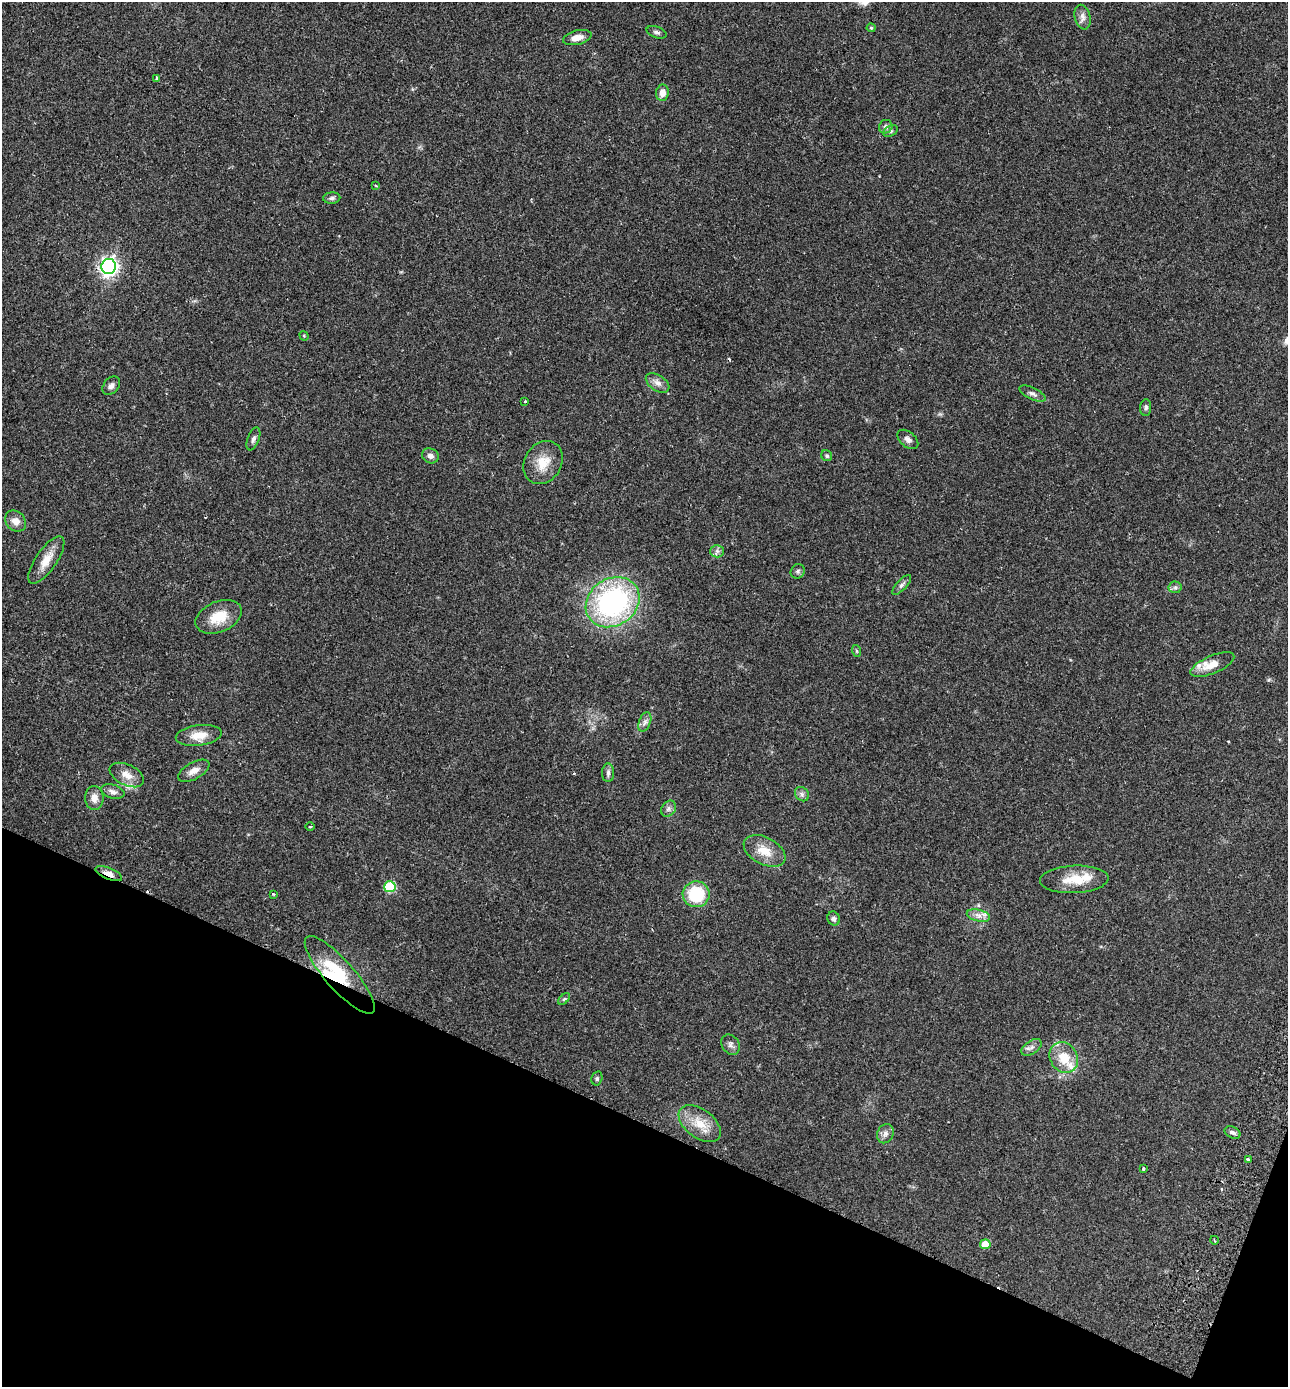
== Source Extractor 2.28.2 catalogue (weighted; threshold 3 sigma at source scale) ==
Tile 15 of 4 x 4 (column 3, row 4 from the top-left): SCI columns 2767-4052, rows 30-1414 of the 5665 x 5596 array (HDU 1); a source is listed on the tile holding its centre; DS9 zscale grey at full resolution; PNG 1290 x 1389 px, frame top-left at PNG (2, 2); each listed source drawn as its Kron ellipse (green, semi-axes under 4 px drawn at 4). Shown black and unused: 20% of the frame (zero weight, under 2 of 3 exposures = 3% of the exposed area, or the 3 px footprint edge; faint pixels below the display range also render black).
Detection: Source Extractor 2.28.2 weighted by HDU 2 'WHT'; one run over the whole footprint, this tile lists its part. Background 0.12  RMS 0.0084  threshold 0.0378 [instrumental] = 3 sigma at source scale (4.5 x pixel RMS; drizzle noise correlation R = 1.50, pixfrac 1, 0.05/0.05 arcsec/px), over >= 5 px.
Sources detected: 71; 1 inside a brighter object's white glare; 2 cosmic-ray / hot-pixel residue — neither listed nor drawn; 5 inside a brighter listed object's ellipse — not listed separately; the other 63 listed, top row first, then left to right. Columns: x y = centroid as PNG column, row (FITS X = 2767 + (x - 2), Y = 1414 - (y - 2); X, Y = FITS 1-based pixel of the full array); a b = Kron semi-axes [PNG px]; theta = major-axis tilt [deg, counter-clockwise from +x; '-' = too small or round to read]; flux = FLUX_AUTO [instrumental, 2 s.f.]
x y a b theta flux
1083 17 12 8 -76 4.4
871 28 4 4 - 0.99
657 32 10 5 -19 2.2
577 38 14 7 14 6.2
157 78 3 3 - 3.5
662 93 8 6 82 6.5
886 127 7 6 - 2.3
890 131 8 5 27 1.7
376 185 3 3 - 0.95
332 198 8 5 2 2.1
109 267 7 7 - 350
304 336 5 4 - 0.89
658 383 13 7 -33 4.6
111 386 10 7 50 3.4
1032 394 14 6 -26 3.1
525 401 3 3 - 1.5
1146 408 8 5 83 2.1
253 439 12 6 69 2.8
908 439 12 7 -41 3.6
430 456 8 7 - 3.6
827 456 6 5 - 1.4
543 462 22 18 58 16
16 521 11 9 -46 6.5
717 551 6 6 - 2.3
46 560 28 10 56 12
798 571 7 6 - 2.1
902 585 13 5 47 2.4
1175 587 6 6 - 1.9
613 602 28 23 34 150
219 617 24 15 23 19
857 651 6 4 -71 1.1
1212 665 23 9 24 11
645 722 10 6 69 2.9
199 735 23 10 7 12
194 771 17 8 29 6.4
608 773 9 6 90 2.3
127 775 18 10 -26 9.3
113 792 12 6 -15 3.7
802 794 8 6 -47 2.4
94 798 12 9 -89 6.2
668 809 9 6 54 2.6
310 827 5 3 - 0.76
765 851 22 13 -28 14
109 874 14 5 -22 5.5
1074 879 34 13 2 19
390 887 6 5 - 49
273 894 4 3 - 0.79
696 894 13 13 - 36
978 916 12 6 -14 4.5
834 919 7 6 - 2.2
340 975 50 14 -49 40
564 999 7 4 44 1.3
730 1045 11 8 -55 3.1
1032 1047 11 6 33 3.3
1064 1058 16 13 -56 17
597 1078 7 5 75 1.6
700 1124 24 14 -37 16
1232 1132 8 5 -25 2.5
885 1134 10 8 64 3.2
1248 1159 3 3 - 1.3
1143 1169 3 2 - 1.1
1214 1240 4 3 - 0.9
985 1244 5 5 - 12
Overlapping masked pixels (flux is a lower limit): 2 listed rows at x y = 109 874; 340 975